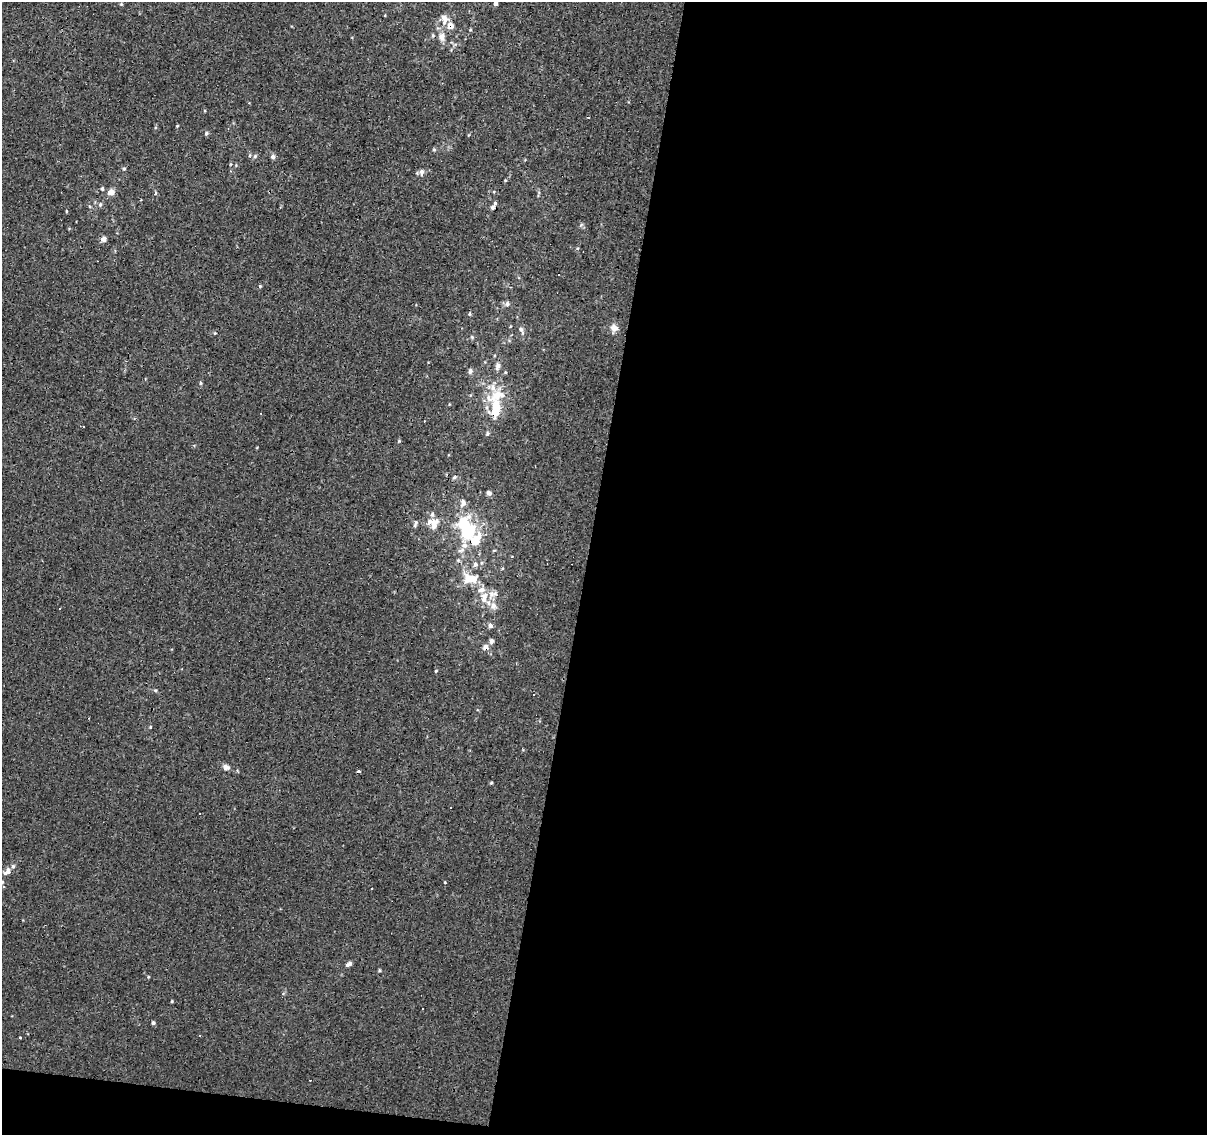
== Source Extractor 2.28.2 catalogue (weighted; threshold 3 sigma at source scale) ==
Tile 16 of 4 x 4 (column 4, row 4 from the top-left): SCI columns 3615-4819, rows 222-1354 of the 4824 x 5035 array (HDU 1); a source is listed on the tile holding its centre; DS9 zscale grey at full resolution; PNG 1209 x 1137 px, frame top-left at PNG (2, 2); no overlay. Shown black and unused: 53% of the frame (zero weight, under 3 of 4 exposures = <1% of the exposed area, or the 3 px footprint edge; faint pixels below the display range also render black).
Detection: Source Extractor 2.28.2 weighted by HDU 2 'WHT'; one run over the whole footprint, this tile lists its part. Background -0.00146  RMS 0.0033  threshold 0.0146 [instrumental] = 3 sigma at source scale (4.5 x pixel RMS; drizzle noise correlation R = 1.50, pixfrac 1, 0.0396/0.0396 arcsec/px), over >= 5 px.
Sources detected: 84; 1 inside a brighter object's white glare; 10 cosmic-ray / hot-pixel residue — not listed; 9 inside a brighter listed object's ellipse — not listed separately; the other 64 listed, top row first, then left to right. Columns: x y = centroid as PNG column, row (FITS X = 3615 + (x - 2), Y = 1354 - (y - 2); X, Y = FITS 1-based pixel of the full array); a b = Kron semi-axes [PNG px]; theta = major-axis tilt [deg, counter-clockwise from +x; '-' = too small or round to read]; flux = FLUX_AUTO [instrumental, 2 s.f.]
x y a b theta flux
495 3 4 4 - 1
121 4 5 4 - 0.33
444 19 14 8 -81 2.6
450 26 7 6 - 2.6
442 37 12 9 89 2.2
588 117 3 2 - 0.62
177 126 3 3 - 0.31
206 133 5 5 - 0.66
434 149 5 4 - 0.42
255 156 6 5 - 0.61
273 157 6 5 - 0.88
124 169 5 4 - 0.43
422 172 9 6 83 1.2
102 189 5 4 - 0.47
111 192 10 7 6 1.8
100 205 5 5 - 0.5
493 207 7 5 54 0.69
66 211 5 3 - 0.25
581 225 6 4 19 0.44
103 239 7 7 - 1.2
260 286 4 3 - 0.39
507 304 6 6 - 0.95
470 314 5 4 - 0.42
614 328 8 8 - 2.1
521 330 12 5 -67 1.1
472 337 5 4 - 0.38
498 366 8 6 78 1.4
470 371 7 5 80 0.84
201 383 4 4 - 0.4
498 395 33 17 30 8.9
487 433 6 5 - 0.53
399 441 4 3 - 0.31
454 477 6 4 42 0.53
489 493 5 4 - 1.3
463 503 10 7 -82 1.4
415 524 11 4 69 0.7
434 524 13 9 81 3.2
466 529 25 15 -75 22
461 550 11 5 18 1.1
475 565 6 6 - 0.91
470 579 20 12 -3 5.9
495 594 8 7 - 1.3
484 597 17 9 80 3.7
493 606 9 8 - 2
59 609 3 3 - 1.8
490 626 6 5 - 0.92
491 641 5 5 - 1.2
486 647 6 6 - 1.8
436 671 5 3 - 0.29
155 690 5 4 - 0.39
150 727 4 3 - 0.31
226 767 8 6 -12 1.5
491 783 4 4 - 0.34
451 808 3 3 - 2
7 871 11 7 45 1.7
445 882 4 3 - 0.25
3 886 3 3 - 0.62
371 888 3 2 - 0.33
349 964 8 4 30 1.1
379 970 5 3 - 0.33
148 977 4 3 - 0.28
172 1001 5 3 - 0.25
153 1023 4 4 - 0.59
20 1037 3 3 - 2.1
Overlapping masked pixels (flux is a lower limit): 2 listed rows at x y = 450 26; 486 647
Isophote crosses this tile's border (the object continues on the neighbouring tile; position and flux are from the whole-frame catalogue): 1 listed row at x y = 495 3